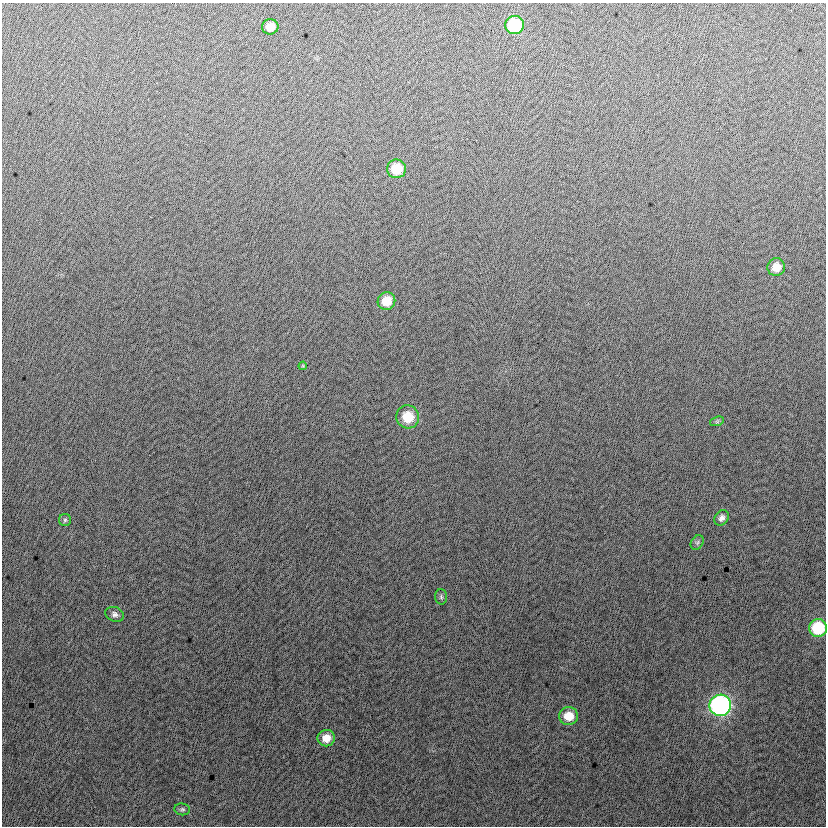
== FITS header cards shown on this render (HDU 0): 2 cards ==
NAXIS1  =                  824
NAXIS2  =                  824

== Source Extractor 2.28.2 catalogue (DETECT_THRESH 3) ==
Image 824 x 824 px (HDU 0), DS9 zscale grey, 1 PNG px = 1 image px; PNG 828 x 828 px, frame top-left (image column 1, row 824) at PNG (2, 3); each listed source drawn as its Kron ellipse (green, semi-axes under 4 px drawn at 4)
Background 4.05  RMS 13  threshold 38.2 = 3 sigma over >= 5 px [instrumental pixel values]
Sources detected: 18; all 18 listed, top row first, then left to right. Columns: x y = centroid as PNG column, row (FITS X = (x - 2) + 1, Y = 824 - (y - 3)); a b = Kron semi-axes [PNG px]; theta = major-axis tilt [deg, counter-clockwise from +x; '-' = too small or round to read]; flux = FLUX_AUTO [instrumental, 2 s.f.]
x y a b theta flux
515 25 9 9 - 49000
270 27 8 7 - 9800
396 169 9 9 - 21000
776 267 9 8 - 11000
386 301 9 8 - 16000
303 366 4 3 - 1000
408 417 11 11 - 22000
717 421 7 4 19 1400
721 518 8 6 53 3800
65 520 6 6 - 1700
697 542 8 6 55 1900
441 597 7 6 - 2000
115 614 9 7 -22 3300
818 628 9 9 - 42000
720 705 11 10 - 220000
568 716 9 9 - 16000
326 738 8 8 - 10000
182 809 7 6 - 1800
At the frame edge (FLAGS 8, measured only in part): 1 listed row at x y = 818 628